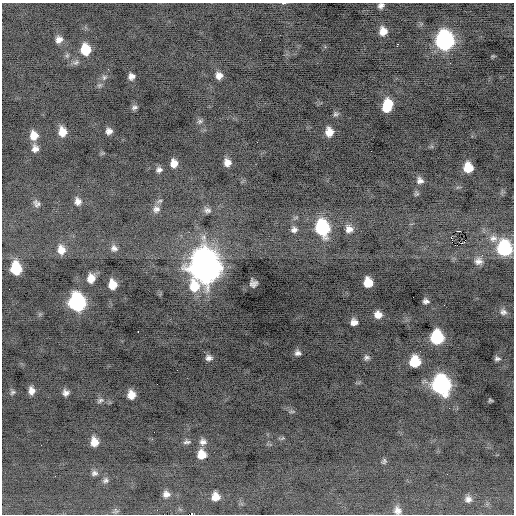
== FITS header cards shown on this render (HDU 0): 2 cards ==
NAXIS1  =                  512 / Axis length
NAXIS2  =                  512 / Axis length

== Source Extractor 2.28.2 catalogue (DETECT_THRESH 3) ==
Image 512 x 512 px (HDU 0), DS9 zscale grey, 1 PNG px = 1 image px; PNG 516 x 516 px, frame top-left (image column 1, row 512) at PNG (2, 3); no overlay
Background -0.513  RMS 0.74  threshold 2.22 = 3 sigma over >= 5 px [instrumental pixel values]
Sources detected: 88; all 88 listed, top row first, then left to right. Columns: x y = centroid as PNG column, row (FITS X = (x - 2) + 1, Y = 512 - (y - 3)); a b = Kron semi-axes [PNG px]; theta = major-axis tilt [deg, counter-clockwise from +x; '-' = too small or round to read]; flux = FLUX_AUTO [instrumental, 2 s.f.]
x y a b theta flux
283 3 6 3 7 50
381 5 7 5 35 180
383 31 9 8 - 510
59 39 9 8 - 290
260 40 2 2 - 150
444 40 12 10 -85 14000
397 45 4 2 - 110
85 50 10 9 - 1300
493 56 5 5 - 53
76 62 9 6 35 150
219 75 8 7 - 320
131 76 6 6 - 240
104 77 8 6 57 140
387 105 12 8 72 1300
134 107 8 6 20 130
336 114 8 6 7 120
200 121 8 6 31 130
109 131 6 6 - 220
62 132 10 8 -81 600
329 132 9 7 -87 530
34 135 10 9 - 570
35 148 9 8 - 280
227 162 7 7 - 360
174 163 8 7 - 420
468 168 8 8 - 970
159 170 8 6 18 180
420 180 9 8 - 230
416 194 7 6 - 94
78 201 9 8 - 280
159 201 9 5 25 120
36 203 10 8 -57 200
156 209 10 10 - 290
207 210 10 8 -30 190
322 228 13 10 -78 4600
349 229 11 11 - 420
294 230 10 9 - 260
459 231 5 2 - 44
451 238 3 2 - 580
493 238 12 10 5 430
462 243 4 2 - 51
114 248 10 9 - 250
504 248 12 10 -83 4100
61 250 12 10 -79 540
482 255 3 3 - 92
478 261 11 11 - 340
204 266 15 13 -84 72000
16 268 10 8 -82 2200
91 278 9 8 - 540
368 282 8 7 - 1000
253 283 7 7 - 220
112 284 8 7 - 730
194 286 14 11 -78 1200
426 301 6 5 - 160
77 302 11 9 -82 9800
503 312 10 8 -35 220
378 315 8 7 - 420
354 322 7 6 - 300
138 332 2 2 - 73
437 337 10 9 - 3700
298 353 7 6 - 170
366 357 8 7 - 140
209 358 8 6 -9 190
497 359 6 4 -4 130
415 362 9 8 - 1500
177 370 2 2 - 64
441 385 12 10 -74 12000
31 391 8 6 -86 320
13 392 8 6 24 110
66 393 7 6 - 220
131 395 8 7 - 510
100 400 10 6 21 160
490 400 4 3 - 71
292 411 8 4 0 85
282 438 7 3 44 57
94 442 9 7 -82 520
187 442 10 6 4 140
203 442 10 9 - 250
201 454 9 9 - 670
384 461 7 5 73 100
94 473 8 7 - 160
105 480 8 7 - 140
166 494 7 6 - 250
215 497 7 7 - 460
468 499 8 8 - 220
116 510 9 4 -58 86
157 510 2 2 - 74
397 510 10 9 - 280
191 514 4 2 - 620
At the frame edge (FLAGS 8, measured only in part): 4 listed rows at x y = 283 3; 381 5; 397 510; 191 514